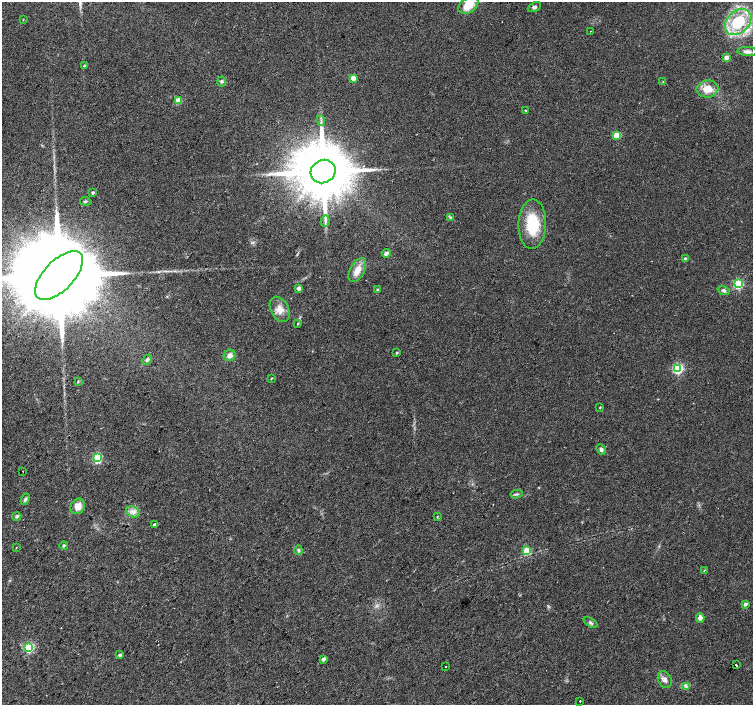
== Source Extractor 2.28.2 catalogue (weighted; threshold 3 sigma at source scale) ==
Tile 7 of 4 x 4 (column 3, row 2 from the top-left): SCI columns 3007-4508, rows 3047-4451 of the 6009 x 6026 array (HDU 1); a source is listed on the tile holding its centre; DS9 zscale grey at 2 x 2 block average (1 PNG px = mean of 2 x 2 image px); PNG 755 x 707 px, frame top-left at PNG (2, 2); each listed source drawn as its Kron ellipse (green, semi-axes under 4 px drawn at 4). Shown black and unused: <1% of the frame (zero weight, under 2 of 3 exposures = <1% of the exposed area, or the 3 px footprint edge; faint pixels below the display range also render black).
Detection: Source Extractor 2.28.2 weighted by HDU 2 'WHT'; one run over the whole footprint, this tile lists its part. Background 0.0533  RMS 0.006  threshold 0.0272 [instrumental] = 3 sigma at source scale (4.5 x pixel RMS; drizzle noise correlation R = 1.50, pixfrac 1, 0.0396/0.0396 arcsec/px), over >= 5 px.
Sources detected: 67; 2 cosmic-ray / hot-pixel residue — neither listed nor drawn; the other 65 listed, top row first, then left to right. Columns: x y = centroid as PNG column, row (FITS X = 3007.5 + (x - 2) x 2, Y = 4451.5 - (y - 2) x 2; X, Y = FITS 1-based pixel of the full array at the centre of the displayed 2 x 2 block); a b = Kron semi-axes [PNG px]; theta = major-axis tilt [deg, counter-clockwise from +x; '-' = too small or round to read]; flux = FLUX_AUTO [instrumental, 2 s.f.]
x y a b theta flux
468 5 11 7 34 28
534 7 7 4 26 3.5
23 20 3 2 - 0.78
738 22 15 11 44 73
590 31 2 2 - 0.47
748 51 10 4 -3 5.3
726 58 3 3 - 15
84 66 3 3 - 1.4
353 78 3 3 - 20
222 81 5 4 - 2.6
663 82 4 2 - 1
707 89 11 8 6 19
178 100 3 3 - 33
526 111 3 3 - 1.3
321 121 5 2 - 1.8
617 135 3 3 - 47
323 172 13 11 32 13000
93 193 2 2 - 2.9
85 201 5 2 - 1.7
450 217 4 2 - 1.4
325 221 6 3 82 3
532 224 24 14 88 61
386 253 4 3 - 4.5
685 259 2 2 - 7.4
357 270 13 7 62 14
59 275 31 15 46 54000
738 284 4 3 - 140
299 288 3 2 - 10
378 290 3 3 - 2.3
723 290 6 4 -20 3.5
280 309 13 9 -63 15
298 323 4 3 - 1.2
397 353 3 2 - 1.7
230 355 6 5 - 7.1
147 360 5 4 - 3
678 369 4 3 - 170
271 378 4 2 - 1
78 381 3 2 - 1.1
600 407 4 2 - 0.91
601 449 5 4 - 3.3
98 458 4 3 - 90
22 471 2 2 - 2.7
516 494 6 3 9 2.3
25 499 6 4 67 2.8
78 506 8 6 55 12
133 512 7 5 -27 6.8
17 516 5 4 - 2.6
437 517 3 2 - 0.9
154 524 2 2 - 2.8
64 545 4 4 - 2.1
16 548 3 2 - 0.68
298 550 5 4 - 2.6
527 551 3 3 - 58
704 570 3 2 - 0.78
745 604 3 3 - 4.7
700 618 5 4 - 6.5
591 623 7 4 -33 3.1
29 648 3 3 - 140
120 655 3 2 - 3.4
323 659 3 2 - 6.5
736 665 2 2 - 35
446 666 2 2 - 2.1
665 680 9 6 -62 6.6
686 687 3 3 - 2
580 701 2 2 - 2.5
Isophote crosses this tile's border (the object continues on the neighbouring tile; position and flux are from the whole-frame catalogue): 2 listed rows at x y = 468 5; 59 275
Diffuse or blended objects may show on this block-average render without a row.